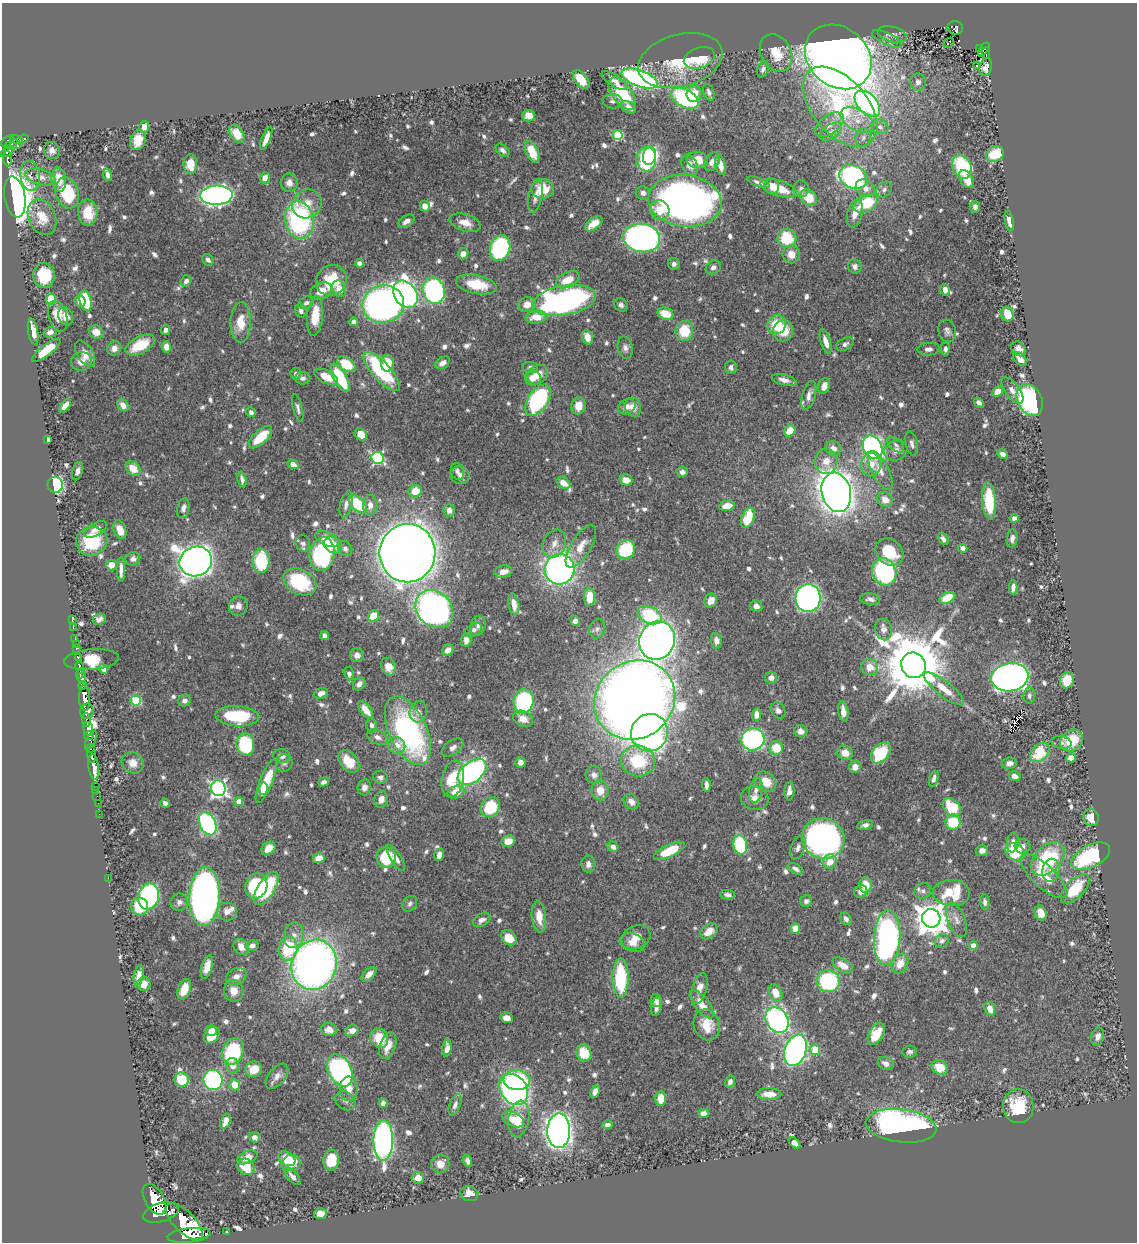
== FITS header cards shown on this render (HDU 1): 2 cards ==
NAXIS1  =                 1135
NAXIS2  =                 1240

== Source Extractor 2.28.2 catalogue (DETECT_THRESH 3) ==
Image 1135 x 1240 px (HDU 1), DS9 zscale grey, 1 PNG px = 1 image px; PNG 1139 x 1244 px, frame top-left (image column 1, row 1240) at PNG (2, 3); each listed source drawn as its Kron ellipse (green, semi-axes under 4 px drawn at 4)
Background 0.6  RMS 0.009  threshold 0.0271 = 3 sigma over >= 5 px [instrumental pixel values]
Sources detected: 827; of the 827, the 500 brightest by FLUX_AUTO listed and drawn (327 fainter detections omitted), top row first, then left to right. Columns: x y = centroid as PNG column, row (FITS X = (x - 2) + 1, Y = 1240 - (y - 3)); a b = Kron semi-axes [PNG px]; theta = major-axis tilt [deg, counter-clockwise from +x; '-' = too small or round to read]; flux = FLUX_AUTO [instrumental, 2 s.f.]
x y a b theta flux
955 28 8 6 -8 130
892 34 15 7 -15 3.2
887 39 16 6 -25 3
949 43 5 3 - 4.2
980 48 3 3 - 16
984 50 8 3 54 86
776 53 20 15 -61 16
986 53 6 2 87 19
838 57 36 29 -40 1200
699 58 16 10 19 24
680 60 43 26 15 33
977 66 3 3 - 2.4
986 67 9 6 72 3.3
763 69 8 5 73 2
581 79 11 6 -52 13
640 79 19 8 -20 200
614 80 14 5 -34 3.6
918 82 8 7 - 2.9
709 92 9 5 -68 2.3
622 94 19 10 -54 28
694 94 8 7 - 8.3
685 98 15 9 -28 82
612 101 10 7 -2 2.2
867 104 15 9 -45 150
628 107 8 5 -30 3.4
840 107 47 27 -49 88
529 116 6 5 - 8.5
857 120 18 10 -30 10
830 125 16 9 36 6.8
144 127 6 5 - 4.8
880 127 8 7 - 2.8
831 132 12 7 33 3.6
237 134 10 6 -57 9.5
618 135 5 5 - 41
863 137 9 7 76 2.6
266 138 12 4 69 5.3
23 139 6 4 20 45
16 140 6 4 -17 60
138 140 10 7 72 9.7
7 141 7 4 39 270
16 144 6 4 -28 110
11 145 6 4 -1 200
503 150 8 5 -41 2.5
52 151 8 8 - 3.8
7 152 7 3 30 130
532 152 11 6 -66 15
995 154 9 7 25 19
649 156 9 6 78 61
7 159 8 3 -86 100
646 159 12 9 86 110
697 160 10 8 -9 10
712 162 10 7 60 4.4
190 164 10 7 -90 9.6
689 165 11 7 -68 5.9
720 165 10 5 -76 6.2
962 167 12 9 -61 60
108 175 6 4 -73 2.5
30 176 15 9 -82 6
40 177 15 8 -15 4.7
853 177 14 11 -26 160
265 178 5 5 - 4.2
966 179 10 6 -62 9.1
59 180 12 7 -84 10
758 182 12 4 -20 2.3
289 183 9 8 - 3.7
772 186 7 7 - 6.1
779 188 19 8 -17 16
865 188 10 8 -33 5
543 189 11 9 -1 15
801 189 8 7 - 2.6
884 190 9 7 46 2.3
67 193 16 11 -73 40
643 193 7 6 - 3
216 195 16 9 3 270
535 196 17 6 78 4.3
15 197 21 10 -80 880
809 197 9 7 -41 15
685 201 37 26 -7 390
866 203 13 8 27 31
307 204 15 14 - 8.9
425 206 5 5 - 4.1
975 207 6 5 - 2.6
660 210 10 9 - 11
88 213 13 9 -86 15
855 213 14 7 75 7
42 217 19 13 -66 13
299 220 19 14 -78 100
406 221 9 5 32 3.4
1009 221 10 4 -79 4
465 223 16 8 -18 7.1
594 224 10 5 38 8.8
642 238 18 14 -8 240
787 238 9 9 - 31
500 248 13 10 72 89
463 254 6 5 - 3.5
791 254 9 8 - 6.8
208 260 6 5 - 2.4
359 263 4 4 - 2.3
674 264 6 6 - 2
855 266 7 6 - 2.3
713 267 8 6 31 2.3
44 275 12 11 - 23
331 280 16 14 38 21
568 280 12 7 26 13
186 281 6 5 - 2.9
476 284 20 9 -11 20
339 289 9 6 -63 6
945 290 6 4 -81 3.9
321 291 11 8 23 8.8
434 291 13 11 -73 140
405 294 15 11 -56 290
51 299 5 5 - 24
564 300 32 14 10 230
80 301 6 5 - 5.6
85 301 11 6 -77 33
306 303 8 6 26 2.3
383 304 21 18 15 360
527 305 8 7 - 6.8
621 305 7 6 - 2.2
301 310 7 5 -72 2.7
665 314 8 6 -18 13
1007 314 7 6 - 18
58 316 16 9 -73 12
66 316 9 7 -69 4.8
315 316 20 8 84 14
536 317 10 6 6 9.9
241 322 20 10 89 13
353 322 4 4 - 2.9
777 325 10 9 - 17
166 330 5 4 - 2.6
684 331 10 9 - 20
783 331 10 10 - 16
947 331 11 8 -72 2.8
33 332 13 5 -81 7.3
50 332 6 5 - 2.9
96 332 7 6 - 7.6
587 337 7 5 -73 6.5
826 342 12 5 -73 5.3
845 344 9 6 30 2.4
140 345 16 8 29 20
166 347 5 5 - 5.8
114 348 7 6 - 4
625 348 11 7 -77 2.8
929 349 11 6 4 2.5
945 349 6 5 - 2.2
1019 349 8 6 -44 3.8
46 350 17 5 38 21
85 353 14 8 -59 6.3
1020 359 8 5 -45 5.2
81 361 10 9 - 5.5
387 363 8 6 88 17
443 363 8 5 33 4.1
346 364 10 6 -34 21
530 367 7 5 -8 2.1
731 367 7 5 -84 2.1
382 372 25 9 -48 61
296 374 6 5 - 2.5
538 375 11 9 34 8
326 377 13 6 -28 11
303 378 7 6 - 2.4
340 378 16 6 -61 40
533 378 8 7 - 5.3
784 380 13 5 -13 4.5
824 386 8 5 70 5.2
1012 390 15 7 -53 4.6
997 392 6 4 43 7.7
809 395 15 6 74 3.8
538 400 18 10 56 91
1030 400 17 12 -63 170
979 403 5 4 - 2.3
123 405 7 5 -56 4.8
65 406 8 4 51 5.9
579 406 8 7 - 8.2
627 407 9 7 31 4.1
633 407 9 8 - 5.7
298 408 14 4 -77 2.2
251 412 5 4 - 2.4
790 431 6 5 - 13
361 434 7 5 -42 9.1
260 437 14 6 43 20
48 440 4 4 - 2.7
912 444 12 6 -78 2.9
896 445 10 6 -42 2.3
873 447 12 9 -64 200
833 448 8 7 - 4.7
896 450 12 10 21 4.3
1003 454 6 4 -25 3.2
378 458 6 6 - 100
826 461 12 11 - 7.4
293 464 6 4 -33 7.4
871 465 11 10 - 8.2
133 469 8 6 -43 10
78 471 9 5 75 2.6
457 471 8 6 -69 2.2
880 471 21 8 -63 7.7
682 472 5 5 - 2.2
460 475 10 8 -24 3.4
242 479 8 4 -78 2.6
626 480 6 5 - 7.2
563 483 7 5 -34 7.1
55 485 8 7 - 74
415 491 7 6 - 10
836 492 20 14 -76 970
885 500 8 7 - 6.3
989 501 19 7 -86 33
346 504 13 6 77 3.7
357 504 11 6 -44 27
370 505 10 7 87 5
727 506 8 5 10 8
183 508 10 6 78 2.9
449 510 6 5 - 3.8
748 518 10 6 68 24
1014 518 5 4 - 2.6
96 529 13 6 30 4.9
120 530 9 6 -70 8
1012 538 9 5 84 2.9
327 539 12 7 -24 8.6
943 539 6 4 -53 2.5
92 541 16 14 21 36
303 543 8 7 - 2.4
554 544 14 11 66 6.3
333 545 10 7 -38 8.8
581 546 24 10 59 9.2
963 548 5 4 - 2.8
345 549 8 6 -57 2.6
626 550 10 8 49 38
889 552 15 12 -42 24
407 553 29 28 - 1600
322 554 17 12 78 110
133 559 7 6 - 2.4
196 561 16 14 22 830
261 561 12 8 -90 38
111 565 5 5 - 6.9
559 569 15 15 - 260
121 570 12 4 -90 4.3
503 572 9 6 11 5.5
884 572 14 12 -67 78
300 582 17 12 -27 39
1013 587 7 4 89 2.8
589 597 9 5 -90 13
808 598 14 12 85 290
947 598 8 5 28 19
870 599 10 5 -8 2.6
711 601 7 6 - 6.6
514 604 11 5 -80 6.8
238 606 9 9 - 3.5
756 606 6 5 - 3
434 609 21 17 -45 340
649 615 13 8 -25 37
373 616 6 5 - 18
99 619 7 5 24 2.6
72 620 3 2 - 2.4
575 621 5 4 - 3.6
478 626 10 7 75 2.3
73 627 3 2 - 7
597 629 10 7 71 2.2
884 629 11 8 -76 3.8
473 630 9 5 29 2.6
325 636 4 4 - 2.7
75 639 3 2 - 11
466 640 7 5 88 4.1
657 641 19 17 66 570
716 641 8 5 -83 4.6
76 644 2 2 - 4.6
76 648 3 3 - 27
448 650 6 5 - 4.4
357 655 7 7 - 3.1
78 657 3 3 - 79
92 660 27 10 5 24
913 665 13 12 - 6700
79 666 4 3 - 110
388 667 9 7 -67 6.7
870 667 8 8 - 9.1
103 669 5 4 - 3
80 674 4 3 - 230
349 674 7 5 -74 2.1
1010 677 19 14 9 460
82 678 5 4 - 500
771 678 6 6 - 3.2
1067 680 8 6 74 15
359 684 7 5 51 3.1
82 686 4 3 - 290
944 689 24 7 -38 10
321 693 7 5 19 3.8
1029 696 8 6 85 2.1
85 698 13 5 -89 1100
136 700 5 5 - 38
635 700 42 38 39 1100
184 701 6 5 - 2.7
524 701 12 10 79 84
365 710 10 5 -53 9.2
778 710 9 6 -55 2.9
87 711 8 7 - 530
418 712 10 8 76 3.4
843 712 10 5 -81 6
756 715 6 4 88 5.1
237 716 22 10 -4 40
523 719 10 7 -24 6.3
87 720 7 4 -82 210
372 726 7 5 -78 2
88 729 7 5 -82 390
408 731 37 19 -65 150
800 731 6 6 - 4.3
649 733 19 18 - 250
89 736 5 3 - 70
377 737 11 7 -26 3.5
753 739 11 11 - 120
91 740 10 4 65 110
1072 740 12 10 39 18
1061 742 10 6 -11 2.4
245 744 11 9 -83 50
397 745 9 8 - 5.9
453 747 12 7 35 3.2
91 748 4 3 - 77
776 748 7 6 - 15
1040 752 11 8 47 24
845 753 8 7 - 7.3
881 753 12 8 51 37
92 755 8 4 -86 460
282 756 8 7 - 2.8
1071 758 5 4 - 5.5
638 761 17 15 -5 33
349 762 12 8 -50 15
520 762 5 5 - 3.8
133 763 11 10 - 5
284 763 9 8 - 2.1
1009 763 7 5 12 3.1
94 767 13 5 -83 900
855 767 6 5 - 5.9
472 772 16 10 38 170
594 775 8 8 - 3.2
1015 776 6 4 -17 3.6
380 777 7 6 - 2.4
453 779 18 11 79 26
934 779 8 4 74 2.2
266 781 24 6 68 23
323 782 6 4 20 2.1
766 782 11 9 -38 10
706 785 7 4 -87 3.1
96 786 4 2 - 20
364 787 8 6 81 3.8
218 788 8 7 - 200
263 789 6 4 82 3.9
96 790 2 2 - 11
756 790 12 6 78 3.3
600 791 10 8 -82 8.4
789 791 9 5 86 3.8
456 792 9 6 20 9.8
97 796 2 2 - 7.8
755 798 14 12 -17 5.6
381 799 8 7 - 5.1
239 801 4 4 - 7.8
631 802 8 6 -46 3.9
98 803 2 2 - 5.6
165 803 5 4 - 2.2
490 807 10 9 - 32
952 807 10 7 -46 26
99 814 2 2 - 7.2
1091 817 8 7 - 10
953 822 7 7 - 23
208 824 12 8 -64 130
865 825 8 5 13 2.3
823 838 21 20 - 340
508 841 7 5 13 7.4
1013 842 10 6 82 3.5
740 845 10 7 -78 40
1023 846 8 7 - 3.3
613 847 6 5 - 3.3
268 848 7 6 - 6.7
798 848 12 7 69 2.9
982 850 6 5 - 2.9
669 851 16 6 25 20
1015 852 10 8 -32 28
439 855 6 5 - 4
1091 856 21 11 27 63
386 857 10 9 - 32
319 858 6 5 - 8.7
396 858 15 5 -57 4.3
1048 859 20 13 45 48
830 861 7 6 - 7.3
588 864 8 7 - 3
796 869 8 4 -29 2.2
1051 870 12 8 80 4.8
1044 876 30 11 -43 14
108 878 2 2 - 76
866 885 8 6 -87 12
256 886 13 10 69 56
266 888 19 8 58 41
1075 889 18 9 46 26
861 891 7 6 - 3.7
923 891 8 7 - 2.2
951 893 18 13 -2 33
728 895 7 4 -8 2.2
148 896 13 10 75 110
204 897 29 15 87 440
806 901 6 5 - 2
179 902 9 8 - 2.7
985 902 8 5 -86 2.2
410 904 8 6 52 2.2
140 906 9 8 - 23
227 912 10 9 - 5.1
1041 913 8 6 -70 8.2
539 917 16 7 -83 9.6
931 918 9 9 - 1200
846 919 7 5 -55 2.2
482 920 9 6 30 3.6
956 920 18 8 -68 4.8
795 928 5 5 - 7.3
709 931 9 7 38 7.7
294 935 13 10 80 5.4
636 937 15 11 25 7.5
509 938 8 6 -46 13
887 938 27 13 87 180
942 941 7 6 - 2.6
633 942 13 9 -18 5.9
252 946 6 5 - 2.8
973 946 4 4 - 7
241 947 9 7 -46 5.4
288 948 12 9 81 30
900 964 10 7 61 8.9
314 965 25 22 70 400
843 965 11 6 -31 7.8
207 967 12 5 74 6.4
369 974 9 5 43 4.8
139 975 10 5 78 4.6
236 977 10 8 27 4.1
621 978 19 8 -90 48
828 981 11 11 - 63
144 984 7 6 - 6
699 988 15 7 75 6.7
184 989 11 6 69 9.4
234 991 11 9 -81 6.7
776 993 9 6 -65 11
656 1001 6 5 - 2.7
702 1004 17 7 -52 8.4
656 1007 9 5 78 3.4
990 1009 7 5 -67 6.7
506 1018 6 5 - 4.6
777 1020 14 10 -60 170
707 1025 16 13 -70 13
329 1029 8 6 -13 4.9
211 1030 5 5 - 6.6
352 1031 7 5 27 3.9
876 1034 12 7 62 17
212 1035 9 6 51 14
1098 1036 9 6 75 3.5
379 1038 10 8 -59 14
388 1046 14 7 70 7.6
447 1048 8 4 84 4.7
795 1050 16 10 71 210
815 1050 5 5 - 26
233 1051 13 10 69 60
910 1052 7 6 - 2.1
584 1053 9 7 -69 15
886 1063 8 6 -30 3.6
233 1065 7 6 - 5.3
940 1067 8 7 - 12
254 1069 8 7 - 11
340 1070 17 11 -63 210
277 1076 14 8 51 4.4
182 1080 7 7 - 18
213 1080 10 9 - 81
517 1080 13 10 -6 66
730 1082 6 5 - 2.5
235 1085 6 5 - 11
349 1089 12 9 -90 7
514 1089 17 13 -55 210
595 1092 6 4 64 4.5
769 1094 12 6 0 7.2
661 1099 7 5 88 10
345 1101 11 8 -39 2.6
383 1103 5 4 - 2.6
455 1105 11 5 68 2.8
1018 1106 17 15 -86 23
704 1113 6 4 -2 3
513 1119 11 6 -27 9.2
519 1119 18 10 80 15
226 1121 8 5 69 6.5
607 1125 5 4 - 2.7
901 1126 35 16 -7 210
559 1131 17 11 88 650
255 1137 5 5 - 2.6
383 1140 20 9 89 220
795 1143 7 4 -46 3.6
247 1157 11 6 21 5.4
287 1159 9 6 -32 7.5
331 1160 10 8 83 15
467 1161 6 4 -72 2.2
291 1163 10 8 13 19
440 1164 9 8 - 6.8
246 1167 9 8 - 13
292 1176 10 5 -49 2.9
418 1178 6 6 - 5.5
469 1194 9 7 -14 6
154 1199 17 9 -60 3300
161 1213 18 9 16 2200
320 1214 6 5 - 4.6
184 1221 24 10 -45 2500
227 1232 3 2 - 8.5
189 1235 21 7 7 1800
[327 fainter detections neither listed nor drawn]